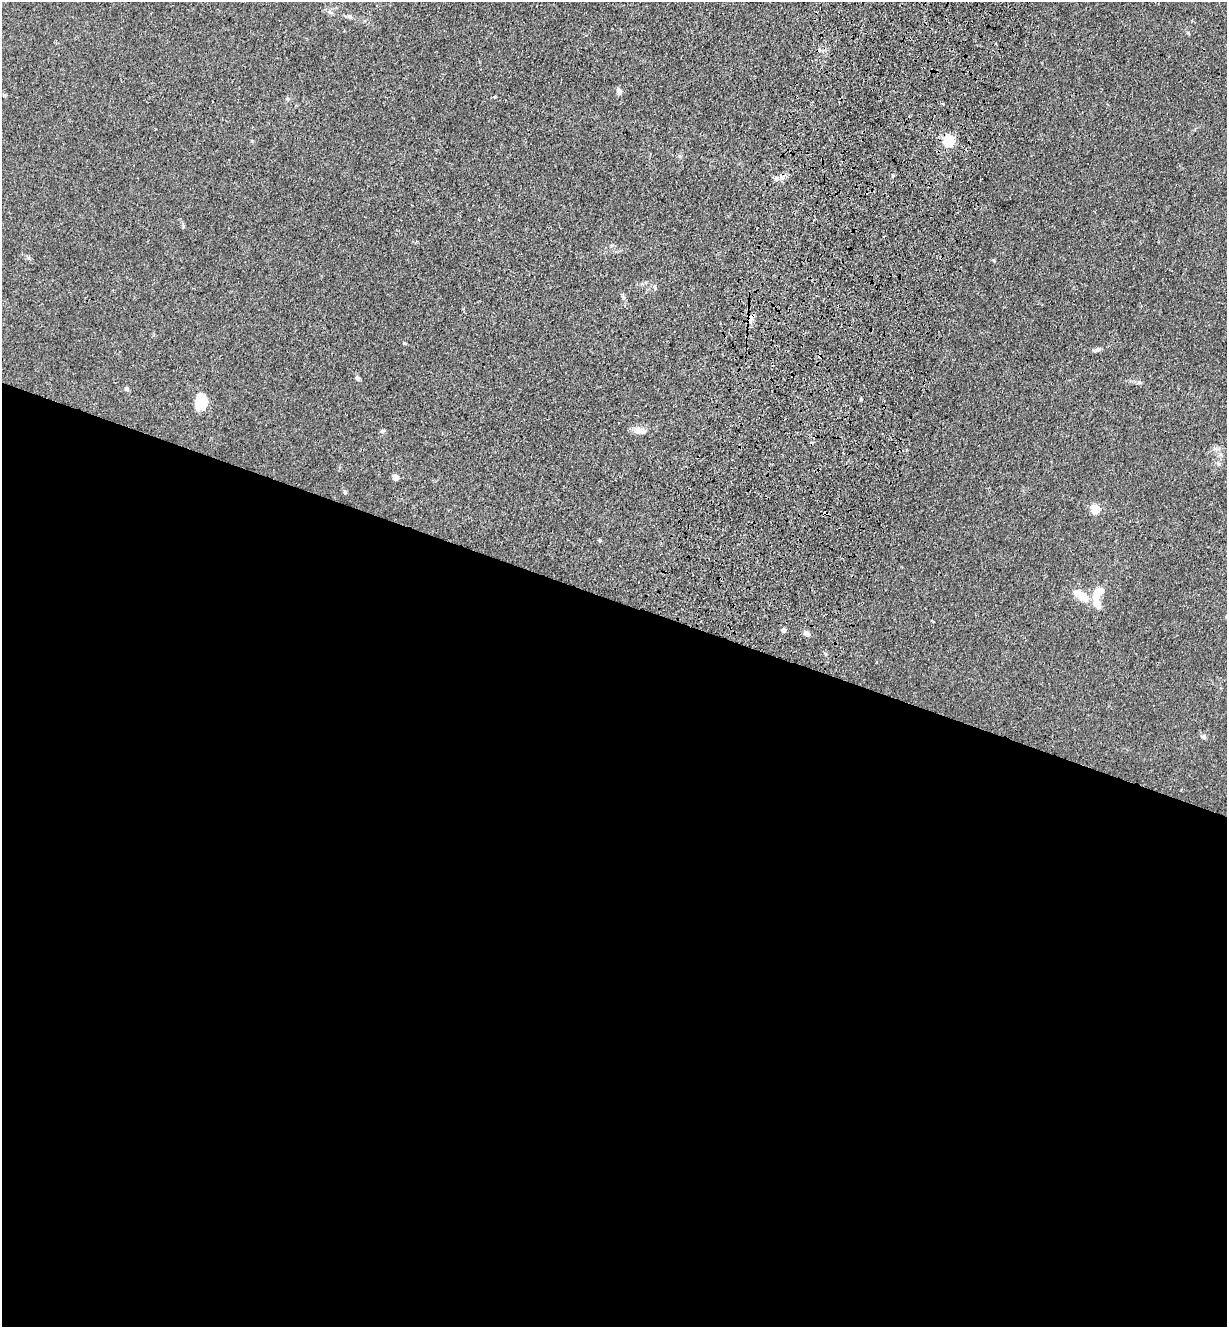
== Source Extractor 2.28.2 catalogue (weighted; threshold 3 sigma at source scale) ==
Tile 14 of 4 x 4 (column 2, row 4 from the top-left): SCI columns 1455-2679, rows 33-1357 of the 5485 x 5364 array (HDU 1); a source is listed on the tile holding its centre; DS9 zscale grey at full resolution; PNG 1229 x 1329 px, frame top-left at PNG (2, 2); no overlay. Shown black and unused: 55% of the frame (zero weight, under 3 of 4 exposures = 5% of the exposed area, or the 3 px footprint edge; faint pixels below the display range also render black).
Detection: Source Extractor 2.28.2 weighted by HDU 2 'WHT'; one run over the whole footprint, this tile lists its part. Background 0.0365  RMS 0.0045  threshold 0.0201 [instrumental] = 3 sigma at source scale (4.5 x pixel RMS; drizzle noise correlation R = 1.50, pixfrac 1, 0.05/0.05 arcsec/px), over >= 5 px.
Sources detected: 26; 1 inside a brighter object's white glare — not listed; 1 inside a brighter listed object's ellipse — not listed separately; the other 24 listed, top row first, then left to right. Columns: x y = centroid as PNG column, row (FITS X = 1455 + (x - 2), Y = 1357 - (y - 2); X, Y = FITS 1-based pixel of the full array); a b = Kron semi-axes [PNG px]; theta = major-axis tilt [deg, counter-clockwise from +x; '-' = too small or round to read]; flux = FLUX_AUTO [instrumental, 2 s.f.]
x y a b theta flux
330 12 8 6 -23 1.2
349 17 6 6 - 1
619 91 8 7 - 1.7
943 104 3 3 - 0.58
949 141 5 5 - 52
782 177 8 6 28 2
750 319 12 6 87 2.4
1097 349 9 5 10 1.1
357 378 7 5 -51 1.1
126 389 6 5 - 1.1
201 402 17 13 76 10
382 431 7 5 16 0.76
638 431 16 7 -3 3.3
395 477 5 4 - 5.9
345 492 6 4 -68 0.7
1095 509 5 5 - 19
826 513 6 3 -45 0.65
599 540 4 3 - 0.81
1098 593 17 9 54 7.9
1083 597 9 8 - 7.5
784 630 5 4 - 1.5
807 633 7 6 - 1.7
825 654 5 3 - 0.56
1203 736 8 6 -12 0.99
Overlapping masked pixels (flux is a lower limit): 2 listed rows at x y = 750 319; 826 513
Unlisted compact peaks at least as high as the median listed source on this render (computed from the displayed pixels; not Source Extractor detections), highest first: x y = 404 343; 993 260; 1188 33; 1139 382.